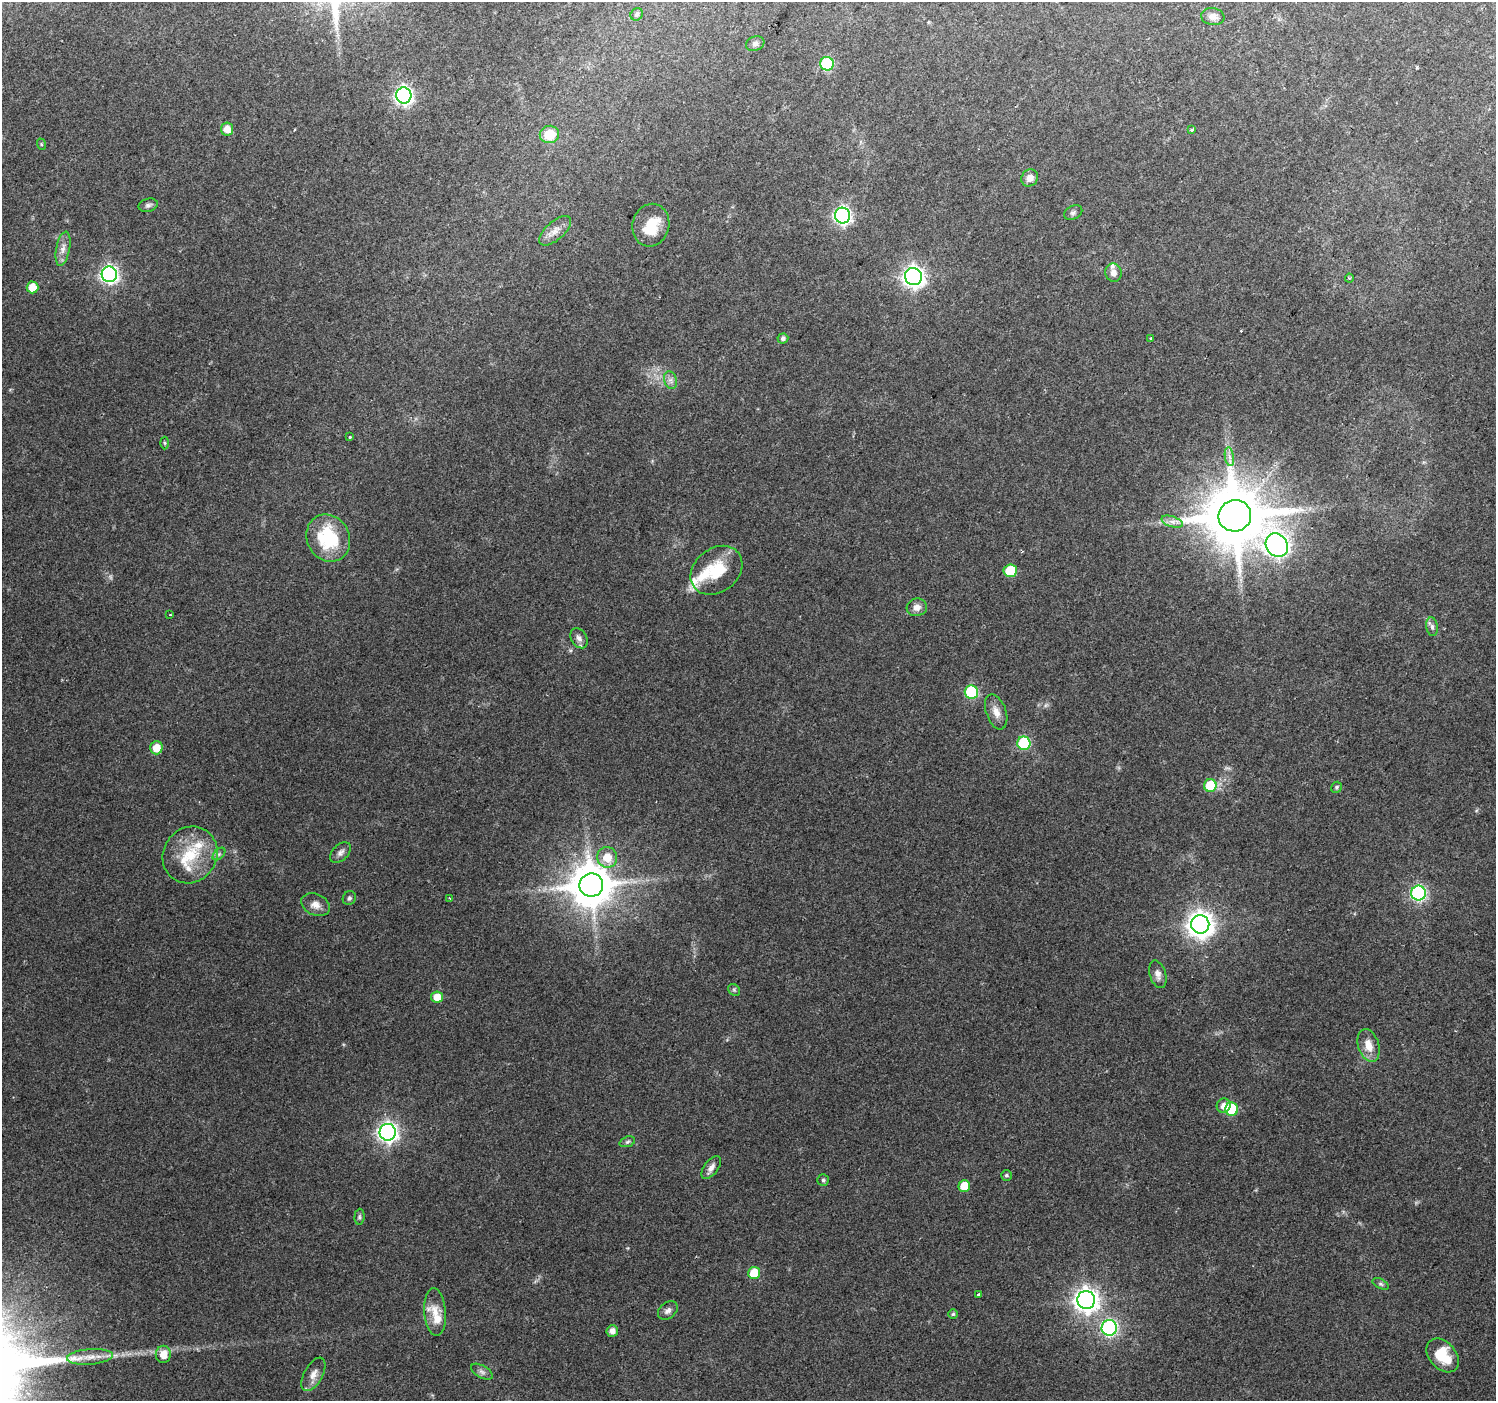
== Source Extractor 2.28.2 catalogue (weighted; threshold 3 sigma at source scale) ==
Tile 10 of 4 x 4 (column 2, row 3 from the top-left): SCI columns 1495-2988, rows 1576-2974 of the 5982 x 6016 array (HDU 1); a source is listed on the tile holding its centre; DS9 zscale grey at full resolution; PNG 1498 x 1403 px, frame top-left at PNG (2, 2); each listed source drawn as its Kron ellipse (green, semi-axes under 4 px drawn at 4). Shown black and unused: <1% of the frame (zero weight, under 2 of 3 exposures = <1% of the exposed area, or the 3 px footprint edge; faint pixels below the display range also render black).
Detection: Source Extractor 2.28.2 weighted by HDU 2 'WHT'; one run over the whole footprint, this tile lists its part. Background 0.0694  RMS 0.0075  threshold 0.0339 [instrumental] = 3 sigma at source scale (4.5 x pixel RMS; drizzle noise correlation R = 1.50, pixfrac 1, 0.0396/0.0396 arcsec/px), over >= 5 px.
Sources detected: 90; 1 too faint to see at this stretch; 1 inside a brighter object's white glare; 1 cosmic-ray / hot-pixel residue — neither listed nor drawn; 7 inside a brighter listed object's ellipse — not listed separately; the other 80 listed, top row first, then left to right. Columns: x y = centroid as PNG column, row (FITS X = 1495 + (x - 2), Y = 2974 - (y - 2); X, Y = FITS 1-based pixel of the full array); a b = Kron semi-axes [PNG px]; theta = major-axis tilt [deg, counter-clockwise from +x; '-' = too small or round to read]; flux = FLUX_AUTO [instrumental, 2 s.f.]
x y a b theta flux
637 14 6 5 - 1.9
1213 17 11 8 -8 4.7
755 44 9 7 22 2.9
827 64 7 6 - 63
404 95 8 7 - 270
227 129 6 6 - 7.7
1192 130 3 3 - 3.7
549 134 10 8 6 19
41 144 6 3 -72 0.79
1030 178 9 8 - 5.6
148 205 10 6 14 2.3
1073 213 10 6 26 2.1
843 216 8 7 - 240
651 225 21 18 76 18
555 231 19 9 42 7.2
63 249 17 6 79 5.2
1113 273 9 8 - 5.7
109 274 8 7 - 270
913 276 8 8 - 440
1349 278 4 4 - 0.9
32 287 6 6 - 12
783 338 5 5 - 2.3
1150 338 3 2 - 1.2
670 380 9 6 -73 2.9
350 437 3 3 - 1
165 443 6 4 -88 1
1229 457 9 4 -81 3
1235 516 16 15 - 6300
1172 522 11 5 -18 3.6
328 538 24 21 -61 45
1277 545 12 10 -53 410
716 570 28 22 38 27
1010 571 7 6 - 29
917 607 10 8 17 5
170 615 3 2 - 0.59
1432 627 9 6 -82 2.5
579 638 11 7 -59 3.8
971 692 7 6 - 63
996 712 18 10 -71 6.8
1024 743 7 6 - 63
156 748 6 6 - 9.6
1210 786 6 6 - 31
1337 787 6 5 - 1.4
340 853 12 8 45 3.4
219 854 7 4 45 1.7
190 855 29 26 56 32
607 857 10 10 - 14
591 885 12 11 - 2800
1418 893 7 7 - 160
349 898 7 6 - 1.7
450 898 4 3 - 1
316 905 15 10 -23 6.2
1200 924 9 9 - 770
1158 974 14 8 -73 4.6
734 990 6 5 - 1.3
437 997 6 5 - 11
1368 1045 17 10 -72 10
1224 1106 7 7 - 4.8
1232 1109 6 6 - 50
388 1132 8 8 - 350
627 1142 8 5 20 1.6
711 1167 13 7 54 4.5
1006 1175 5 5 - 1.4
823 1180 5 5 - 1.4
964 1186 6 5 - 14
359 1217 8 5 85 1.6
754 1273 6 6 - 20
1381 1284 9 4 -27 1.5
979 1295 3 3 - 2
1086 1300 9 9 - 610
668 1311 11 7 39 3.3
435 1312 24 11 -86 11
953 1314 5 5 - 1.2
1109 1328 8 7 - 170
612 1331 6 5 - 4.5
163 1354 8 7 - 9.1
1443 1355 19 13 -48 23
90 1357 23 7 4 9.3
482 1372 12 6 -30 2.8
313 1374 18 9 62 6.3